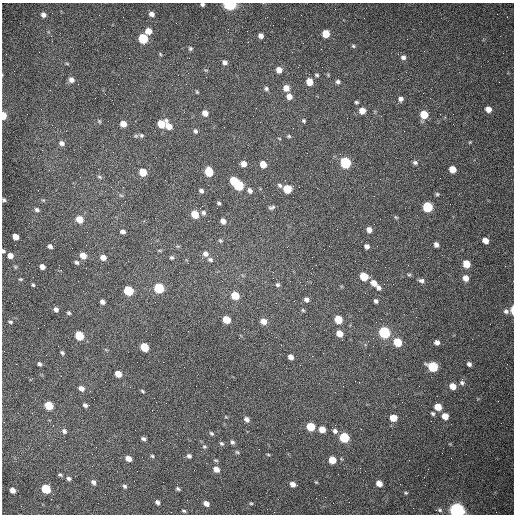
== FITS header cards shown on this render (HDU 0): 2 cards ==
NAXIS1  =                  512 /fastest changing axis
NAXIS2  =                  512 /next to fastest changing axis

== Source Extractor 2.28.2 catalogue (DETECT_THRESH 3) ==
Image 512 x 512 px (HDU 0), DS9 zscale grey, 1 PNG px = 1 image px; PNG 516 x 516 px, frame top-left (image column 1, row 512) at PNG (2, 3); no overlay
Background 1480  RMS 22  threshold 66.2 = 3 sigma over >= 5 px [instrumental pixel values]
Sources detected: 178; all 178 listed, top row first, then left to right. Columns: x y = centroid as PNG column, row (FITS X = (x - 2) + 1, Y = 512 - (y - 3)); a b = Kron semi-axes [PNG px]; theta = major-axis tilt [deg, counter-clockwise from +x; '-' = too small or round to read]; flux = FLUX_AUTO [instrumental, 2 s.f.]
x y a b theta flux
202 4 4 4 - 2700
230 4 6 4 -1 320000
152 14 5 5 - 6200
43 15 5 5 - 5800
148 31 6 6 - 15000
326 34 6 5 - 32000
51 36 3 3 - 1500
261 36 5 5 - 6900
143 38 6 5 - 90000
353 46 6 4 -24 2200
190 48 6 5 - 2600
403 57 7 6 - 5100
224 62 6 5 - 4900
67 64 5 3 - 1500
279 70 5 5 - 12000
317 75 5 4 - 2200
71 80 6 6 - 7100
309 82 5 5 - 22000
338 82 6 5 - 3800
266 88 6 5 - 2900
286 88 6 5 - 14000
197 92 4 4 - 1500
105 94 2 2 - 700
289 96 6 5 - 10000
401 99 6 6 - 5600
356 102 5 4 - 2400
488 109 5 5 - 11000
362 111 7 6 - 14000
205 113 6 5 - 9300
424 114 6 5 - 40000
3 115 5 4 - 26000
99 121 6 4 -45 1700
304 121 4 4 - 2000
123 124 5 5 - 14000
161 124 6 6 - 35000
169 126 7 5 -63 15000
293 128 2 2 - 680
195 131 6 5 - 3200
404 131 2 2 - 590
141 135 7 6 - 3400
289 136 6 4 -21 2000
470 142 5 3 - 1200
61 143 7 6 - 5400
415 162 6 5 - 3500
345 163 6 6 - 150000
243 164 5 5 - 11000
263 164 5 5 - 22000
452 169 6 5 - 20000
143 172 6 5 - 33000
209 172 6 5 - 66000
99 177 7 4 -27 2400
234 181 5 5 - 43000
239 185 6 5 - 110000
279 185 6 5 - 3100
287 189 6 5 - 50000
201 191 6 4 -39 3800
250 191 7 5 -51 5800
437 194 5 5 - 2100
121 195 6 4 -3 2000
4 200 4 3 - 2300
43 200 6 3 -17 1700
219 203 5 4 - 2300
272 207 8 4 20 3400
427 207 6 6 - 110000
37 210 6 4 -25 3500
203 213 6 6 - 3500
195 214 6 5 - 32000
396 217 6 4 -31 1700
80 219 6 5 - 23000
223 221 5 5 - 8900
369 230 5 5 - 8500
122 232 5 4 - 5300
16 237 5 4 - 14000
485 240 6 5 - 10000
220 241 6 5 - 2100
436 244 5 4 - 5100
50 246 5 4 - 4500
178 246 6 3 17 1600
367 246 5 4 - 4900
159 250 6 3 -18 1500
3 251 4 3 - 2300
205 254 7 6 - 6300
10 256 5 5 - 9700
83 256 6 5 - 17000
103 257 6 5 - 10000
171 258 5 5 - 2300
210 260 6 5 - 3200
76 262 6 4 -31 2900
466 264 6 5 - 26000
42 267 5 4 - 7900
312 268 2 2 - 710
409 275 6 4 -14 1900
364 276 6 5 - 42000
273 278 2 2 - 720
466 278 6 5 - 11000
20 279 5 3 - 1600
421 281 7 5 -21 4200
374 283 7 5 -43 11000
33 285 4 3 - 1800
278 285 6 6 - 3200
159 288 6 6 - 98000
379 288 6 5 - 5200
128 291 6 5 - 85000
235 295 6 5 - 37000
306 299 7 6 - 5100
376 301 4 4 - 3700
102 302 5 4 - 5000
276 303 2 2 - 1300
56 309 5 5 - 5200
303 310 5 4 - 1900
512 310 8 3 -90 10000
506 311 7 6 - 4300
69 313 5 4 - 2100
338 319 6 5 - 40000
381 319 2 2 - 880
226 320 6 5 - 32000
263 321 7 6 - 12000
10 322 6 4 -12 2100
384 332 6 6 - 200000
339 333 6 5 - 16000
79 335 6 5 - 66000
397 342 6 5 - 49000
437 342 5 5 - 6100
144 347 6 5 - 54000
62 352 6 4 -40 2500
291 357 5 4 - 7500
39 364 5 4 - 3000
469 364 4 4 - 4100
433 367 6 5 - 110000
118 374 5 5 - 17000
462 382 8 6 -88 4300
452 386 6 5 - 15000
81 388 6 5 - 7600
142 391 5 3 - 1800
49 405 6 5 - 48000
85 405 5 4 - 4000
438 407 5 5 - 26000
433 414 5 4 - 2600
445 416 5 5 - 16000
393 418 6 5 - 22000
247 419 6 5 - 6500
189 421 2 2 - 610
311 427 6 5 - 49000
322 429 6 5 - 17000
64 431 7 6 - 3800
335 431 6 6 - 5300
211 433 5 4 - 2400
344 437 6 5 - 99000
143 439 5 3 - 3400
232 442 6 5 - 3300
221 443 5 5 - 2600
204 447 6 5 - 2300
237 452 6 4 -41 2000
268 454 5 3 - 1400
152 456 5 4 - 1900
189 456 5 5 - 3600
128 458 6 5 - 11000
216 460 7 4 -18 1900
332 460 5 5 - 28000
216 469 6 5 - 13000
60 475 6 4 -25 2400
69 478 6 5 - 3500
93 482 6 5 - 5000
316 482 4 3 - 1300
379 483 5 5 - 14000
293 484 5 5 - 8600
125 486 6 5 - 3100
46 489 6 5 - 75000
178 489 4 3 - 2500
13 490 5 4 - 9200
406 493 4 4 - 1700
316 498 2 2 - 3500
157 502 5 4 - 4500
251 503 5 4 - 1800
206 504 6 5 - 8100
440 510 7 6 - 3200
457 510 6 6 - 700000
184 511 4 3 - 2100
At the frame edge (FLAGS 8, measured only in part): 7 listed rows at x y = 202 4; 230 4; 3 115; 4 200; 3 251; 512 310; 457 510